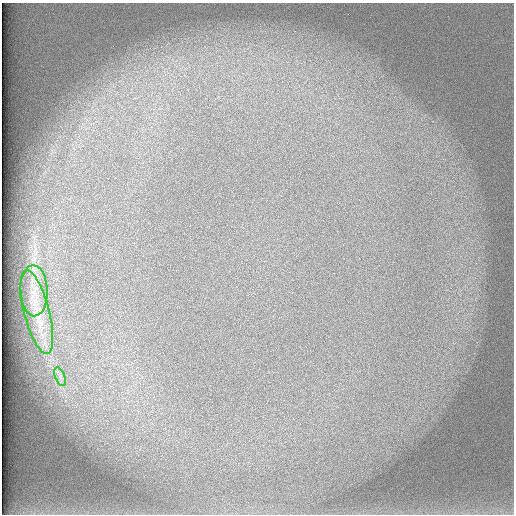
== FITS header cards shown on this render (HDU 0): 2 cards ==
NAXIS1  =                  512 /
NAXIS2  =                  512 /

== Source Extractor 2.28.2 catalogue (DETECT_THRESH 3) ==
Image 512 x 512 px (HDU 0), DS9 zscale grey, 1 PNG px = 1 image px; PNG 516 x 516 px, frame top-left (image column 1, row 512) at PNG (2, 3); each listed source drawn as its Kron ellipse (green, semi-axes under 4 px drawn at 4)
Background 101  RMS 3.2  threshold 9.45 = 3 sigma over >= 5 px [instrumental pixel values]
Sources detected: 3; all 3 listed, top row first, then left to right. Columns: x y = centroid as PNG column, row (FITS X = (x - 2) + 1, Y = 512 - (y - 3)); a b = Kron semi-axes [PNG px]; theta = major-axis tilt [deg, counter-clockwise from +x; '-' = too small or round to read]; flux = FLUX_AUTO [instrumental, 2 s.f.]
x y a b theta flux
34 291 25 14 -89 4000
37 312 43 12 -76 6900
60 377 10 5 -68 880